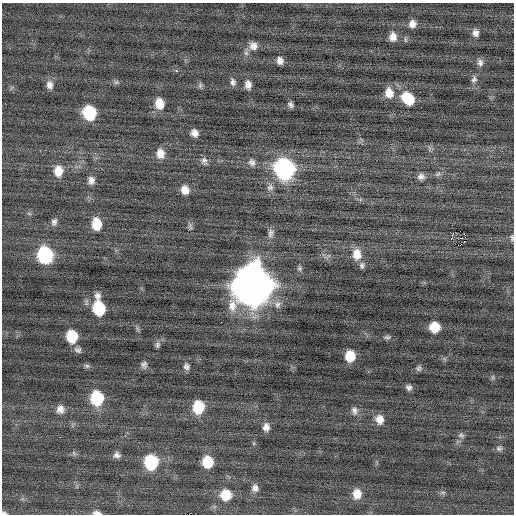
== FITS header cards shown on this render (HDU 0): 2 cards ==
NAXIS1  =                  512 / Axis length
NAXIS2  =                  512 / Axis length

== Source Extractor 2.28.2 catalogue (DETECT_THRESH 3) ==
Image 512 x 512 px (HDU 0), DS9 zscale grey, 1 PNG px = 1 image px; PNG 516 x 516 px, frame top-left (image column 1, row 512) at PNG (2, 3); no overlay
Background -0.028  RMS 0.73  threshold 2.18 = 3 sigma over >= 5 px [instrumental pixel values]
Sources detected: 77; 1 with non-positive FLUX_AUTO (blend fragments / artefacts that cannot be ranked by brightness) is not listed; the other 76 listed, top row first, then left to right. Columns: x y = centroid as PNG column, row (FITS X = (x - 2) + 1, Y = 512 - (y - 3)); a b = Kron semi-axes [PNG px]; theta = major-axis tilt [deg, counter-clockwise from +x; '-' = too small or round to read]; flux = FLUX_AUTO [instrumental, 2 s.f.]
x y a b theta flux
412 24 8 7 - 310
475 33 9 8 - 240
393 37 10 8 -85 380
253 46 11 10 - 340
246 53 7 6 - 130
280 61 7 6 - 260
480 62 10 8 -77 210
176 71 3 2 - 440
474 79 10 7 63 180
116 82 6 6 - 100
233 82 10 7 -77 180
49 85 11 9 -74 290
200 85 8 6 89 110
248 85 10 7 -83 290
389 93 13 11 -75 600
408 98 14 11 -48 1500
159 104 11 9 -83 750
290 105 6 5 - 140
89 113 11 9 -73 2700
194 133 7 6 - 300
160 153 11 9 -85 480
204 161 10 7 -69 190
252 162 10 9 - 240
284 169 13 11 -72 12000
58 171 12 10 88 710
438 174 10 5 19 140
421 176 9 8 - 230
91 180 9 8 - 270
270 187 11 8 61 270
185 190 10 8 -74 440
54 222 10 7 75 200
97 224 11 8 -86 1100
190 226 10 5 -65 120
460 231 2 2 - 1600
271 233 14 7 81 220
465 235 2 2 - 280
512 238 8 4 -89 92
451 239 2 2 - 150
455 244 2 2 - 41
459 245 5 2 - 360
357 254 14 10 -89 640
45 255 12 10 -80 5800
362 265 9 7 85 150
299 269 6 6 - 110
252 285 16 15 - 150000
277 304 11 10 - 310
99 308 14 9 -82 2800
434 327 8 8 - 1100
72 336 10 9 - 1600
387 337 10 5 5 110
157 345 8 6 -87 130
78 350 9 7 -22 170
350 356 9 8 - 1100
144 365 9 8 - 170
87 366 8 6 -16 110
186 366 9 7 -63 180
419 368 7 7 - 120
409 387 6 5 - 150
97 398 12 10 -83 2900
198 407 11 9 -90 1800
60 409 10 9 - 350
354 411 11 8 -82 220
380 419 10 9 - 450
266 427 10 8 85 300
461 435 8 7 - 130
499 448 8 7 - 130
74 453 7 4 -53 83
117 455 9 7 -4 210
151 462 11 10 - 3400
207 462 10 9 - 1400
255 488 10 8 -89 270
443 492 6 4 18 82
357 494 11 9 83 630
226 495 10 10 - 1200
4 513 7 5 -13 110
97 513 9 4 -3 240
At the frame edge (FLAGS 8, measured only in part): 3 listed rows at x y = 512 238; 4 513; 97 513
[1 non-positive-flux detection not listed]